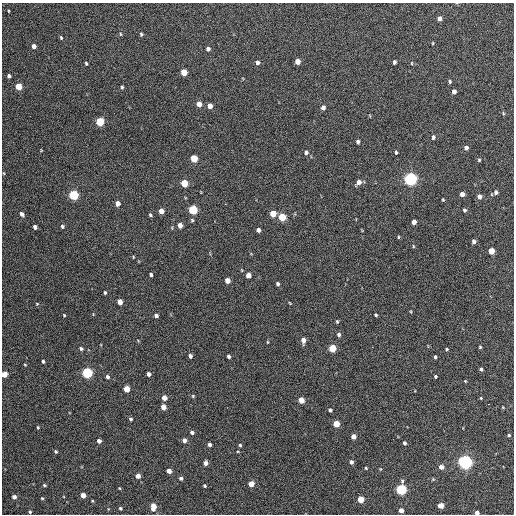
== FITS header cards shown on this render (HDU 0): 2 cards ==
NAXIS1  =                  512 / Axis length
NAXIS2  =                  512 / Axis length

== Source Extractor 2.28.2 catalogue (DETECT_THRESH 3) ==
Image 512 x 512 px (HDU 0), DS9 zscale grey, 1 PNG px = 1 image px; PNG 516 x 516 px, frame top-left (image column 1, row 512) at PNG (2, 3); no overlay
Background 423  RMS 20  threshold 59.8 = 3 sigma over >= 5 px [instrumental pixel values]
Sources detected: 133; all 133 listed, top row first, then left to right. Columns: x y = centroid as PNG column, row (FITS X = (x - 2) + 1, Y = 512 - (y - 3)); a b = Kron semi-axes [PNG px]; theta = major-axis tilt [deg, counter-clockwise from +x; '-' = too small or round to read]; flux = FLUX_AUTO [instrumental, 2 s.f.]
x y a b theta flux
8 11 3 2 - 1000
440 18 4 4 - 5600
121 34 5 3 - 1400
141 34 5 4 - 1800
61 38 5 3 - 1600
433 43 4 2 - 1000
34 46 4 4 - 6700
208 49 5 4 - 4400
297 61 5 4 - 15000
257 62 5 5 - 4800
394 62 4 3 - 2900
86 63 4 3 - 1700
412 63 4 3 - 960
184 72 5 4 - 23000
9 76 4 4 - 3900
450 81 4 4 - 2000
18 86 5 4 - 29000
122 87 5 3 - 2000
454 92 5 4 - 6300
199 104 5 4 - 14000
210 106 5 4 - 9800
323 107 5 4 - 5800
503 113 5 4 - 1500
100 122 5 4 - 68000
433 137 5 4 - 3100
358 142 4 3 - 2800
466 148 4 4 - 5200
306 152 6 5 - 3600
396 152 4 3 - 1600
194 158 5 4 - 38000
479 160 4 4 - 1500
3 173 4 3 - 1000
410 179 5 5 - 390000
359 182 6 5 - 8000
184 183 5 4 - 40000
496 192 6 5 - 3500
462 194 4 4 - 9000
73 195 5 5 - 120000
479 197 5 4 - 7200
443 200 3 3 - 1300
117 203 5 4 - 8800
193 210 5 5 - 92000
464 210 4 4 - 2400
161 211 5 4 - 11000
22 214 5 4 - 4400
273 214 5 4 - 25000
150 215 4 3 - 1900
282 217 5 4 - 48000
192 220 4 4 - 1600
414 222 4 4 - 8600
180 225 5 4 - 8900
62 226 5 4 - 2400
35 227 4 4 - 4500
258 230 4 4 - 4500
398 237 5 3 - 1300
474 242 4 4 - 3700
413 246 5 3 - 1100
491 251 5 4 - 26000
133 257 4 3 - 1000
151 275 4 3 - 2900
248 275 5 4 - 12000
227 280 5 4 - 13000
278 284 4 3 - 2600
105 293 4 3 - 1700
120 302 5 4 - 12000
290 303 4 3 - 1000
37 304 4 4 - 1200
64 315 4 3 - 1200
156 315 4 4 - 4400
376 315 4 3 - 1800
337 321 4 3 - 1800
339 334 5 4 - 3100
303 340 5 4 - 8600
267 342 4 3 - 1100
480 347 3 3 - 1500
332 348 5 4 - 46000
81 349 4 4 - 2500
447 349 4 3 - 1500
190 356 4 3 - 4900
229 356 4 3 - 3100
435 357 4 3 - 2300
43 361 3 3 - 2600
25 365 4 3 - 1100
481 369 4 3 - 2000
87 373 5 5 - 160000
4 374 4 4 - 21000
149 374 4 4 - 6000
435 376 3 3 - 1700
107 377 5 4 - 3000
465 381 4 3 - 1000
126 389 5 4 - 21000
193 396 4 4 - 1400
164 398 4 4 - 12000
481 398 4 3 - 1100
301 400 5 4 - 19000
488 404 3 2 - 2500
163 407 4 4 - 13000
330 410 4 3 - 2500
131 419 4 3 - 2600
336 424 5 4 - 27000
38 427 4 3 - 1400
192 432 4 4 - 3500
509 435 3 3 - 1700
353 437 4 4 - 12000
184 440 4 4 - 7300
99 441 4 4 - 6400
404 443 4 3 - 3200
209 445 4 3 - 4800
240 445 4 4 - 1700
56 451 4 4 - 1800
351 462 4 4 - 4500
465 462 5 5 - 480000
205 463 4 4 - 7400
441 467 4 4 - 8700
366 468 4 3 - 1300
169 471 4 4 - 11000
138 476 4 4 - 11000
181 478 4 3 - 3500
251 484 4 4 - 20000
44 485 4 3 - 1700
205 486 3 3 - 1800
119 488 4 3 - 1100
401 489 5 5 - 160000
83 495 4 4 - 15000
14 497 4 4 - 7000
42 498 4 3 - 1400
360 499 4 4 - 29000
441 505 4 4 - 18000
153 507 7 5 89 16000
120 508 4 3 - 2200
401 510 4 4 - 10000
30 512 3 3 - 2000
477 512 4 3 - 8800
At the frame edge (FLAGS 8, measured only in part): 2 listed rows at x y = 4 374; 477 512